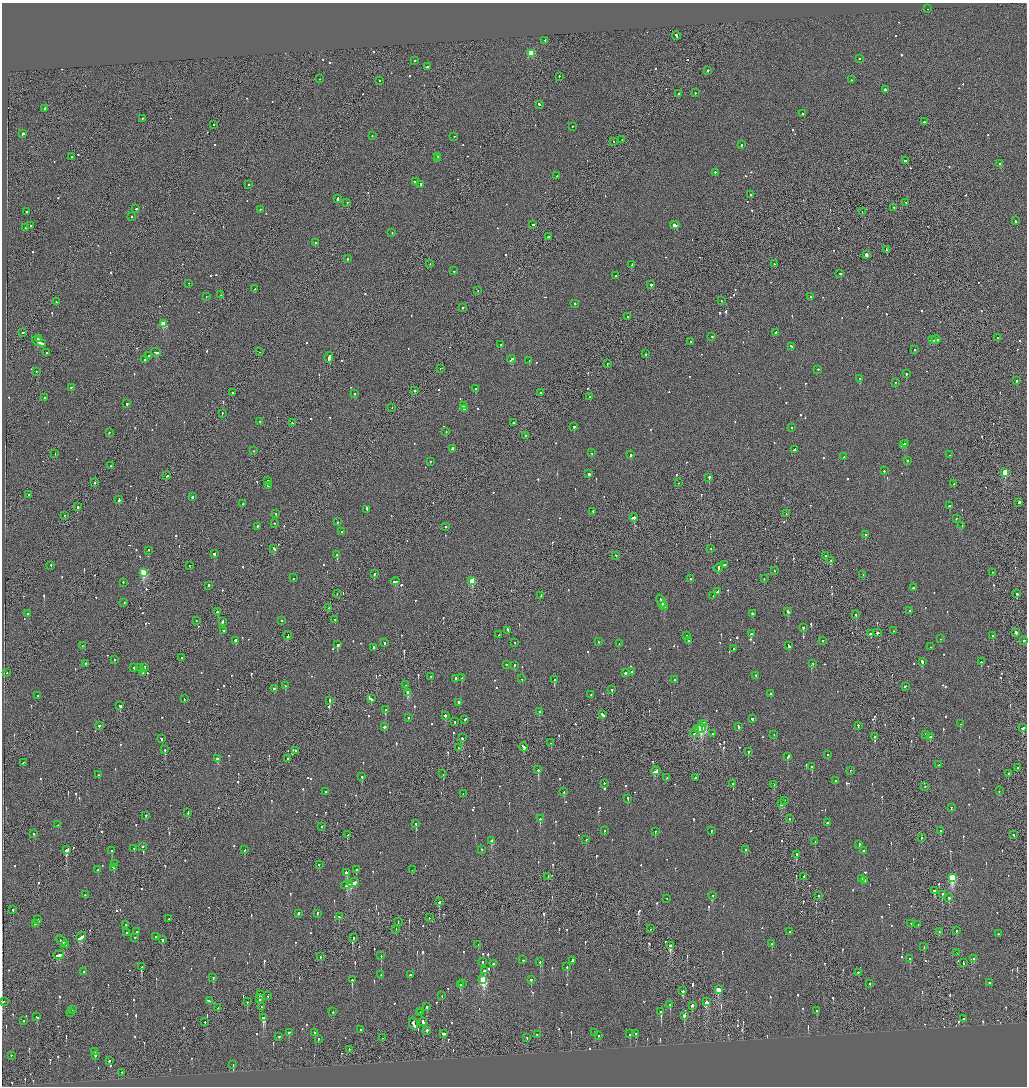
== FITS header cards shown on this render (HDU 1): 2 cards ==
NAXIS1  =                 2050
NAXIS2  =                 2168

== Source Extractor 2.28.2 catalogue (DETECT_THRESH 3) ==
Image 2050 x 2168 px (HDU 1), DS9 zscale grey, zoomed out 1/2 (1 PNG px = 2 x 2 image px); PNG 1029 x 1088 px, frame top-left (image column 2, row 2168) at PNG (2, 3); each listed source drawn as its Kron ellipse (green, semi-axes under 4 px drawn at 4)
Background -0.0852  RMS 0.067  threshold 0.202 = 3 sigma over >= 5 px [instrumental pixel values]
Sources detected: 1121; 33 cannot appear on this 1/2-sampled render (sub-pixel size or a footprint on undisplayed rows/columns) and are neither listed nor drawn; of the other 1088, the 500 brightest by FLUX_AUTO listed and drawn (588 fainter detections omitted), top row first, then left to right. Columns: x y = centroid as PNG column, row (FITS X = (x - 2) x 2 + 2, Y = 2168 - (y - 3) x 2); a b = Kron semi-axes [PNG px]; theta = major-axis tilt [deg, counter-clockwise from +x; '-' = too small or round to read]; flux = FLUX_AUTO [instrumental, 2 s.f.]
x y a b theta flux
928 9 2 1 - 230
676 36 4 2 - 250
545 41 2 2 - 120
531 54 3 3 - 650
859 59 2 2 - 130
414 61 2 2 - 180
427 67 2 2 - 490
708 71 2 1 - 280
559 77 2 2 - 150
319 79 2 2 - 170
851 80 2 2 - 94
379 81 2 2 - 92
885 90 3 2 - 160
695 93 2 2 - 140
679 94 2 2 - 120
539 105 2 2 - 220
44 109 3 2 - 150
803 114 2 2 - 610
142 119 2 2 - 95
924 122 2 2 - 490
214 125 2 2 - 100
572 127 2 2 - 72
23 134 3 2 - 420
372 136 2 2 - 85
454 137 2 2 - 72
622 140 2 1 - 110
614 142 2 2 - 130
741 145 2 2 - 440
72 157 2 2 - 120
438 157 2 2 - 150
438 159 2 1 - 120
905 161 2 2 - 210
1000 164 2 2 - 640
715 173 2 2 - 320
557 176 2 2 - 180
416 182 4 2 - 230
249 185 2 2 - 74
420 185 2 2 - 280
751 195 2 1 - 230
337 199 3 2 - 370
347 203 2 2 - 140
905 203 2 2 - 170
893 208 2 1 - 110
136 209 2 2 - 100
260 210 2 2 - 110
26 212 2 1 - 79
862 212 2 1 - 79
132 217 2 2 - 120
1015 221 2 2 - 120
533 225 2 2 - 180
675 225 4 2 - 1100
30 226 2 2 - 83
26 228 2 2 - 330
392 233 2 2 - 89
548 237 3 2 - 140
315 243 2 2 - 88
886 250 3 2 - 330
866 255 2 2 - 570
347 259 2 1 - 240
430 264 2 1 - 78
774 264 2 2 - 110
632 265 3 2 - 320
454 271 2 2 - 73
840 274 2 2 - 130
616 276 2 2 - 79
189 284 2 2 - 82
651 285 2 2 - 370
255 289 2 2 - 150
478 291 2 2 - 97
221 295 2 2 - 85
206 297 2 1 - 95
811 297 2 2 - 190
721 301 2 1 - 78
56 302 2 2 - 74
574 304 2 2 - 200
462 308 2 2 - 340
628 317 2 1 - 120
163 324 3 3 - 430
23 333 2 2 - 550
775 333 2 2 - 640
712 337 2 2 - 79
997 338 2 2 - 93
39 339 3 2 - 370
932 340 4 1 - 230
936 340 4 2 - 290
39 342 7 2 -27 480
691 342 2 2 - 93
501 345 2 2 - 88
791 347 3 2 - 160
914 350 2 2 - 120
260 352 2 1 - 120
47 353 2 2 - 110
156 353 5 2 - 320
646 354 2 2 - 130
149 356 2 2 - 370
329 358 5 2 - 360
145 360 2 2 - 140
511 360 4 2 - 450
529 361 2 2 - 96
607 364 2 1 - 92
440 369 2 2 - 75
818 370 2 2 - 92
36 372 2 2 - 120
906 374 2 2 - 730
860 379 2 2 - 81
1016 381 2 2 - 130
896 383 2 2 - 95
71 388 2 2 - 91
476 389 2 2 - 230
415 391 2 2 - 260
233 393 2 2 - 140
541 393 2 2 - 92
355 394 2 2 - 130
590 397 2 2 - 84
44 398 2 1 - 140
127 404 2 2 - 330
463 406 2 2 - 85
392 408 2 1 - 71
465 409 3 2 - 310
222 414 2 1 - 96
260 422 2 2 - 76
292 423 2 2 - 260
513 423 2 2 - 170
574 427 2 2 - 330
791 428 2 2 - 140
446 432 2 2 - 82
109 433 2 2 - 77
525 436 2 2 - 130
906 444 3 2 - 540
904 445 4 2 - 630
452 449 3 2 - 320
794 450 3 2 - 120
254 451 2 2 - 74
592 453 2 2 - 170
55 454 2 1 - 75
631 455 2 2 - 390
950 455 2 2 - 85
844 457 3 2 - 120
907 461 2 2 - 100
430 462 2 2 - 87
110 466 2 1 - 290
884 471 2 2 - 230
1005 473 3 3 - 540
589 474 2 2 - 370
167 476 2 2 - 160
709 478 2 2 - 920
267 481 2 2 - 220
94 483 2 2 - 91
678 483 2 2 - 73
954 484 2 2 - 140
268 486 2 1 - 340
29 495 2 1 - 660
192 497 2 2 - 230
119 500 3 2 - 430
1019 503 3 2 - 350
243 504 2 2 - 120
949 506 2 2 - 320
78 507 2 2 - 310
367 510 3 2 - 190
593 512 2 2 - 520
276 514 2 2 - 89
786 514 2 1 - 82
65 516 2 1 - 95
634 518 4 2 - 390
956 519 2 2 - 200
337 522 2 2 - 140
275 524 2 2 - 76
962 526 2 2 - 89
257 527 2 2 - 120
445 527 2 2 - 330
341 532 2 2 - 110
865 535 2 2 - 120
274 549 4 2 - 210
711 549 2 1 - 110
148 551 2 2 - 140
214 554 2 2 - 580
337 555 2 2 - 400
616 556 2 2 - 86
825 556 2 2 - 120
831 561 2 2 - 110
724 565 2 2 - 450
51 566 2 2 - 76
189 566 2 2 - 88
718 568 4 2 - 300
774 571 2 2 - 98
144 573 3 3 - 910
992 573 2 1 - 84
374 574 2 2 - 330
863 575 2 2 - 95
293 578 2 2 - 72
690 579 2 2 - 95
764 579 2 2 - 71
472 581 3 3 - 560
395 582 5 2 - 270
123 583 2 2 - 92
209 586 2 2 - 170
913 588 2 2 - 200
717 592 4 2 - 330
337 594 2 1 - 260
1017 594 2 2 - 100
541 596 3 2 - 520
713 596 2 1 - 210
661 601 7 2 -65 460
124 603 2 2 - 100
664 606 4 2 - 320
329 608 2 1 - 140
910 611 3 2 - 290
218 612 3 2 - 160
788 612 3 2 - 280
28 614 2 2 - 71
752 614 2 2 - 250
856 615 2 2 - 96
335 620 2 2 - 90
196 621 2 1 - 200
281 621 2 2 - 88
222 622 2 2 - 430
803 628 2 2 - 160
223 631 2 2 - 82
508 631 3 2 - 190
894 631 2 2 - 86
877 633 2 2 - 400
1016 633 3 2 - 120
751 634 2 2 - 320
870 634 2 2 - 440
498 635 2 2 - 86
288 636 4 2 - 240
686 636 2 2 - 130
993 636 2 2 - 87
941 639 2 2 - 77
235 641 2 2 - 630
688 641 2 2 - 110
822 641 2 2 - 200
1024 641 2 2 - 78
598 642 2 2 - 140
384 643 2 2 - 110
515 643 2 2 - 73
619 644 2 2 - 72
338 645 3 2 - 170
82 646 2 2 - 130
789 646 3 2 - 160
931 647 2 2 - 75
373 648 2 2 - 120
733 649 2 1 - 150
182 658 2 2 - 76
114 660 2 2 - 72
922 662 2 2 - 340
981 662 2 2 - 140
85 664 2 2 - 100
813 664 2 2 - 110
506 665 2 2 - 140
514 666 2 2 - 110
134 668 2 2 - 640
140 668 2 2 - 570
144 668 3 2 - 720
631 672 2 2 - 290
7 673 2 1 - 72
143 673 4 2 - 320
626 673 3 2 - 300
756 676 2 2 - 90
431 677 2 2 - 84
461 678 2 2 - 100
456 679 2 2 - 570
522 679 2 2 - 120
554 680 2 2 - 490
675 680 2 2 - 150
406 685 2 2 - 71
285 686 2 2 - 84
905 687 3 2 - 130
274 689 2 2 - 200
612 690 2 2 - 350
408 693 3 2 - 200
771 694 2 2 - 100
591 695 2 1 - 99
38 696 2 2 - 130
184 699 2 2 - 78
371 699 3 2 - 680
330 701 2 2 - 220
458 703 2 2 - 270
120 706 3 2 - 1700
386 710 2 2 - 570
539 712 2 2 - 410
603 715 4 2 - 680
445 716 2 2 - 590
408 718 2 2 - 210
752 719 2 2 - 640
465 720 2 2 - 330
455 722 2 2 - 100
703 724 2 2 - 1100
960 724 2 2 - 120
99 726 2 2 - 260
858 726 3 2 - 180
384 727 2 2 - 520
739 727 3 2 - 160
701 728 5 3 - 2000
1023 728 3 2 - 140
698 729 3 1 - 270
695 733 5 2 - 350
712 734 2 2 - 81
774 735 2 2 - 110
926 735 2 2 - 130
874 737 2 2 - 94
930 737 2 2 - 310
462 738 2 2 - 250
161 739 2 2 - 140
551 743 2 2 - 79
524 747 5 2 - 230
458 748 2 2 - 110
165 750 2 2 - 350
296 751 2 1 - 89
748 752 3 2 - 130
827 755 2 1 - 100
788 757 3 2 - 140
217 759 3 2 - 110
288 759 2 2 - 110
23 763 3 2 - 140
939 765 2 2 - 370
811 767 2 2 - 520
1018 768 3 2 - 200
538 770 2 2 - 570
656 771 4 2 - 1100
850 771 2 2 - 74
443 774 2 1 - 94
1008 774 2 2 - 72
98 775 2 1 - 120
362 777 2 2 - 230
667 778 2 2 - 71
696 778 2 1 - 120
835 781 2 2 - 78
604 784 2 2 - 74
733 784 2 2 - 640
774 785 2 2 - 150
925 787 2 2 - 110
999 791 2 2 - 110
325 792 2 2 - 81
564 792 2 2 - 110
463 794 2 2 - 75
628 799 2 2 - 80
784 801 2 1 - 140
782 804 2 1 - 270
951 808 2 2 - 85
188 813 2 2 - 130
146 816 2 2 - 83
540 819 2 2 - 210
789 819 2 2 - 95
827 823 2 2 - 520
416 824 2 2 - 420
58 825 2 2 - 470
322 827 2 1 - 100
604 831 2 2 - 110
711 831 2 2 - 140
941 831 2 1 - 400
655 832 2 2 - 480
33 834 2 2 - 200
348 835 2 2 - 86
1014 835 2 2 - 88
921 838 2 2 - 120
586 840 2 2 - 240
492 841 3 2 - 180
815 842 2 2 - 79
859 845 3 2 - 180
142 847 2 2 - 440
134 849 2 2 - 80
66 850 2 2 - 1200
245 850 3 2 - 130
482 850 2 2 - 75
745 850 2 2 - 120
112 851 2 2 - 240
863 851 2 2 - 86
796 855 2 2 - 480
115 864 2 2 - 110
319 865 2 2 - 140
113 868 4 2 - 150
98 870 3 2 - 110
357 870 2 2 - 100
412 870 2 2 - 130
346 873 3 2 - 710
548 877 4 2 - 230
804 877 2 1 - 120
952 878 4 3 - 1100
862 879 2 2 - 100
865 881 2 2 - 140
353 883 5 2 - 370
347 885 6 2 15 450
935 891 3 2 - 130
85 895 2 1 - 190
942 895 4 1 - 200
713 896 2 2 - 82
819 896 2 2 - 120
949 898 2 2 - 75
667 899 2 1 - 140
439 902 2 2 - 360
13 910 2 2 - 390
298 914 2 2 - 350
317 914 2 2 - 120
339 917 2 2 - 100
429 918 2 2 - 73
169 919 2 2 - 200
38 920 3 2 - 190
398 922 2 2 - 89
35 924 2 2 - 410
911 924 2 2 - 80
126 925 2 2 - 72
918 925 2 1 - 77
651 929 2 1 - 220
396 930 2 1 - 85
956 931 2 2 - 230
137 932 2 2 - 320
790 932 2 2 - 83
939 932 2 2 - 130
126 933 2 2 - 94
998 934 2 2 - 94
81 937 5 2 - 850
156 937 2 2 - 78
135 938 2 2 - 98
353 938 2 2 - 84
162 940 2 2 - 110
61 941 6 2 -39 370
772 944 2 2 - 98
66 945 4 2 - 280
478 945 2 2 - 73
670 946 4 2 - 340
924 947 2 1 - 73
957 953 2 2 - 130
59 955 5 2 - 290
381 956 2 2 - 130
320 957 2 1 - 160
910 959 2 2 - 110
973 959 2 2 - 130
523 960 2 2 - 99
572 961 3 2 - 690
482 962 2 2 - 79
540 962 2 2 - 250
963 963 3 2 - 130
493 964 2 2 - 150
141 967 3 2 - 110
567 967 2 2 - 240
485 971 2 2 - 720
84 972 2 2 - 260
858 973 2 1 - 220
381 975 2 2 - 72
410 975 3 2 - 130
213 978 2 2 - 350
352 980 3 2 - 270
483 980 4 3 - 1200
531 980 2 2 - 160
989 983 2 2 - 85
462 984 2 2 - 430
870 984 2 2 - 73
460 985 2 2 - 97
718 990 3 2 - 370
682 991 3 3 - 150
261 995 4 2 - 820
268 996 2 2 - 73
442 996 2 2 - 120
260 999 2 2 - 560
210 1001 2 2 - 88
3 1002 2 2 - 95
247 1002 2 2 - 100
706 1002 3 2 - 290
670 1005 3 2 - 120
692 1006 3 2 - 230
261 1007 2 1 - 75
427 1007 2 2 - 260
218 1008 2 1 - 78
72 1010 2 2 - 230
817 1011 2 2 - 79
333 1012 2 2 - 100
421 1012 2 2 - 200
661 1012 2 2 - 960
70 1013 2 1 - 82
419 1013 2 2 - 150
684 1016 2 2 - 370
37 1017 3 2 - 160
263 1018 4 3 - 820
963 1019 2 2 - 340
24 1021 2 2 - 72
205 1022 2 1 - 490
423 1022 4 2 - 220
413 1024 6 2 -69 580
361 1030 2 2 - 160
427 1031 2 2 - 200
289 1033 2 2 - 130
315 1033 2 2 - 280
595 1033 2 2 - 300
444 1034 3 2 - 230
630 1034 2 2 - 120
636 1034 2 2 - 190
537 1035 2 2 - 86
598 1036 2 2 - 74
279 1037 2 2 - 170
383 1038 2 1 - 140
527 1038 2 2 - 91
318 1039 2 2 - 98
349 1050 2 1 - 120
95 1052 2 2 - 74
11 1056 2 2 - 73
95 1056 2 2 - 230
109 1061 2 2 - 110
233 1065 2 2 - 98
122 1073 2 1 - 100
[588 fainter detections neither listed nor drawn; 33 sub-pixel or undisplayed-footprint detections neither listed nor drawn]